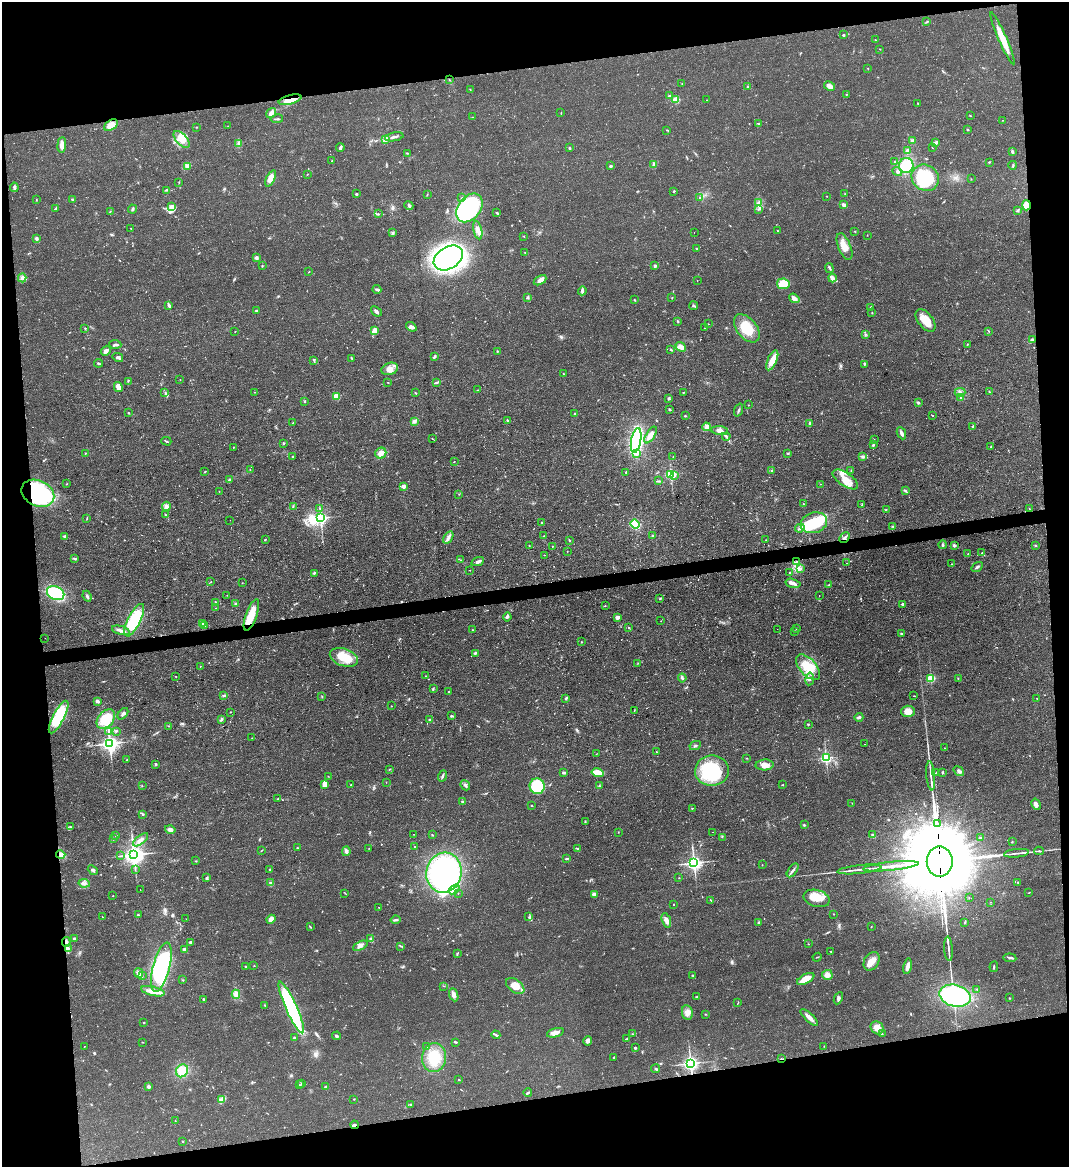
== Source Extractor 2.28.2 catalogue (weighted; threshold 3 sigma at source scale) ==
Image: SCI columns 130-4396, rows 1-4660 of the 4641 x 4660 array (HDU 1 of 3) = the unmasked area's bounding box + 8 px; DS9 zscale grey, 4 x 4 block average (1 PNG px = mean of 4 x 4 image px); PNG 1071 x 1169 px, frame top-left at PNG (2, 2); each listed source drawn as its Kron ellipse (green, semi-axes under 4 px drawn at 4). Shown black and unused: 18% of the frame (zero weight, under 3 of 4 exposures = <1% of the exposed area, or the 3 px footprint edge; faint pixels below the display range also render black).
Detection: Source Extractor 2.28.2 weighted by HDU 2 'WHT'. Background 0.0603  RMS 0.0071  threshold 0.0321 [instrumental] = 3 sigma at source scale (4.5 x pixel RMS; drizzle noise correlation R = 1.50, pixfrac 1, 0.05/0.05 arcsec/px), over >= 5 px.
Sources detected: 674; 4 too faint to see at this stretch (4 x 4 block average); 10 inside a brighter object's white glare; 6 cosmic-ray / hot-pixel residue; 3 long thin detections or spike segments (spike, bleed or trail) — neither listed nor drawn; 5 coinciding with a brighter row at this scale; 33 inside a brighter listed object's ellipse — not listed separately; of the other 613, all 500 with FLUX_AUTO >= 1.29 (the completeness limit of this list) listed and drawn (113 fainter detections not listed), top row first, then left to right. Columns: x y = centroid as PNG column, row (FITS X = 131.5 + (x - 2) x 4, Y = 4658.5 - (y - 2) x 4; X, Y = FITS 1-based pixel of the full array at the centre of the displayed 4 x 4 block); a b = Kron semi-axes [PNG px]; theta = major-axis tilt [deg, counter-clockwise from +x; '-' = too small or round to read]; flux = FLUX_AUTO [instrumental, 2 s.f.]
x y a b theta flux
927 22 4 2 - 4.2
843 35 2 2 - 5.3
1002 38 28 3 -66 90
875 40 2 2 - 2.4
880 49 2 2 - 2
868 68 2 2 - 1.7
449 80 2 2 - 2.2
682 84 2 2 - 2.3
747 86 2 2 - 3.1
829 86 6 3 -27 21
470 89 3 2 - 1.5
846 94 2 2 - 2.1
669 96 2 2 - 17
290 100 12 4 15 60
676 100 2 2 - 180
707 100 2 2 - 1.7
918 103 2 2 - 2.5
271 113 5 4 - 23
561 113 3 2 - 2.1
970 116 2 2 - 2.1
472 117 3 2 - 1.5
277 119 6 2 9 5.1
1002 120 2 2 - 1.5
758 123 3 2 - 2.8
111 125 8 4 33 44
228 126 2 2 - 1.4
196 127 2 2 - 1.7
967 129 2 2 - 4.2
667 130 3 2 - 2.8
394 137 9 2 11 13
182 139 10 5 -47 40
386 139 3 2 - 5.2
912 141 4 2 - 14
935 143 3 2 - 28
238 144 3 2 - 4
62 145 8 3 84 26
340 148 4 2 - 8.6
569 148 2 2 - 4.9
932 148 2 2 - 1.4
907 151 3 2 - 18
1012 151 3 2 - 7.2
407 153 4 2 - 3.3
332 160 2 2 - 1.8
895 161 3 2 - 3
989 162 3 2 - 2.9
653 164 4 2 - 6.4
906 165 8 7 - 140
1013 165 4 2 - 3.3
188 166 3 2 - 4.6
610 166 2 2 - 7.2
897 172 5 4 - 10
307 174 2 2 - 2.5
271 178 9 4 66 39
925 178 14 12 -33 280
971 179 2 2 - 1.7
179 183 2 2 - 2.1
14 187 5 2 - 10
167 190 3 2 - 5.2
674 191 2 2 - 5.6
356 194 2 2 - 15
845 194 2 2 - 2.8
427 195 2 2 - 2
827 196 2 2 - 1.6
462 198 3 2 - 3.4
700 198 3 2 - 3.8
72 199 2 2 - 6.2
36 200 2 2 - 2.5
758 203 2 2 - 2.6
409 205 5 2 - 8.7
844 205 4 2 - 13
1026 205 5 4 - 47
171 207 4 4 - 17
469 208 16 11 52 710
55 209 3 2 - 4.7
132 209 4 2 - 6.7
758 209 2 2 - 1.7
1018 210 3 2 - 4.5
110 211 2 2 - 2.3
497 213 3 2 - 4.5
378 214 3 2 - 2.9
131 228 2 2 - 3.1
478 230 9 3 -78 19
778 231 2 2 - 1.6
855 231 2 2 - 1.9
393 233 3 2 - 2.5
694 233 2 2 - 4.7
867 235 2 2 - 1.9
524 236 2 2 - 1.9
37 238 4 3 - 8.4
844 247 14 6 -67 51
697 248 2 2 - 3.5
525 253 2 2 - 1.4
256 258 4 3 - 8.9
448 258 16 11 32 1100
262 266 3 2 - 2.4
655 266 3 2 - 9
829 268 5 2 - 5.9
309 272 2 2 - 1.7
22 278 4 2 - 8.6
832 278 4 3 - 25
540 280 7 4 30 22
697 280 2 2 - 6.5
783 284 6 5 - 87
377 289 4 2 - 7.3
582 291 4 3 - 8.6
527 298 3 2 - 3.1
672 298 3 2 - 2
794 298 6 3 -37 26
634 300 3 2 - 2.8
169 305 4 2 - 14
694 306 4 2 - 4.4
871 307 3 2 - 3.5
256 311 2 2 - 3.9
376 311 6 3 -40 11
872 313 2 2 - 2.6
678 321 3 2 - 4.7
925 321 13 7 -52 65
708 324 2 2 - 1.5
411 327 6 4 -36 18
704 328 2 2 - 2.9
747 328 16 10 -51 130
85 329 3 2 - 2.5
235 331 2 2 - 1.6
374 331 3 2 - 53
989 331 3 2 - 2.6
865 334 3 2 - 5.3
1032 340 3 3 - 10
115 344 6 3 -4 9.9
967 344 2 2 - 2.3
681 347 6 4 -42 26
671 350 3 2 - 4.6
106 351 5 3 - 18
497 351 2 2 - 2.5
118 357 5 2 - 9.3
434 357 4 2 - 8.4
352 358 3 2 - 5.4
772 360 11 4 66 54
314 361 3 2 - 3.8
99 363 4 2 - 4.3
864 364 3 2 - 4.4
390 369 9 6 19 35
563 374 2 2 - 2
180 379 2 2 - 2
128 381 2 2 - 2.7
388 383 2 2 - 1.6
436 383 4 2 - 6.1
118 387 5 3 - 45
478 390 2 2 - 3.5
989 391 2 2 - 1.7
255 392 2 2 - 1.4
683 392 2 2 - 2.5
960 392 5 2 - 7.6
165 393 2 2 - 2.2
416 393 3 2 - 2.8
337 396 3 2 - 76
669 398 3 2 - 3.3
960 398 2 2 - 2
304 401 2 2 - 9.2
918 403 4 2 - 5.8
748 405 2 2 - 2.1
670 410 3 2 - 2.5
738 410 7 2 69 6.9
128 413 2 2 - 3.4
574 414 3 2 - 2.9
933 415 3 2 - 2.4
685 416 3 2 - 3.5
507 420 2 2 - 4.7
414 421 3 2 - 15
293 423 2 2 - 1.5
810 423 3 2 - 4.9
973 426 3 2 - 6.4
706 427 4 2 - 8.5
720 431 8 4 -6 22
901 433 6 3 -64 15
651 435 9 4 58 30
726 436 4 3 - 8.1
432 439 2 2 - 1.6
636 440 12 5 80 650
874 440 2 2 - 1.4
166 441 5 2 - 5
283 443 2 2 - 5.1
873 445 3 2 - 5.1
233 447 2 2 - 2.8
991 447 3 2 - 3.7
85 453 2 2 - 3.4
381 453 6 5 - 27
788 453 3 2 - 3.4
636 454 2 2 - 11
673 456 2 2 - 3
863 456 2 2 - 2.1
293 457 2 2 - 3.6
454 461 2 2 - 1.5
250 469 2 2 - 2
772 470 2 2 - 8.7
205 471 2 2 - 2.5
851 471 2 2 - 2.1
626 472 2 2 - 10
671 474 2 2 - 590
675 475 2 2 - 2.6
229 479 3 2 - 4.1
845 479 14 6 -34 55
659 481 4 2 - 4.9
66 484 2 2 - 1.3
820 484 2 2 - 2.1
403 486 2 2 - 72
219 491 2 2 - 1.3
905 491 4 2 - 6.2
38 493 17 12 -25 640
459 494 2 2 - 2.1
803 504 2 2 - 2
862 505 3 2 - 2.5
166 506 4 4 - 17
293 506 3 2 - 2.1
319 508 2 2 - 2.5
1029 508 2 2 - 1.6
886 509 2 2 - 2
166 515 2 2 - 2.2
321 518 2 2 - 1300
87 519 2 2 - 1.4
230 520 2 2 - 2.1
542 522 2 2 - 2.1
814 523 13 10 19 160
635 524 5 4 - 180
893 526 3 2 - 4.3
800 528 5 3 - 11
544 536 2 2 - 2.3
652 536 3 2 - 4.3
65 537 4 3 - 6.9
448 537 7 3 58 14
845 537 6 2 48 10
265 540 3 2 - 2.7
570 540 2 2 - 3.1
766 540 2 2 - 2
942 545 4 2 - 6.3
954 545 3 3 - 9.1
1035 545 3 2 - 4
529 546 2 2 - 1.8
552 546 2 2 - 1.6
567 551 2 2 - 1.7
982 553 2 2 - 2.4
968 554 3 2 - 2.5
544 555 2 2 - 1.5
74 558 3 3 - 5.8
460 560 2 2 - 1.5
797 561 3 2 - 2.1
478 562 6 3 24 14
847 563 2 2 - 1.8
952 564 2 2 - 1.9
977 567 6 2 34 8.1
800 569 3 2 - 5.8
470 570 2 2 - 1.9
314 573 4 2 - 5.5
790 573 3 2 - 3.8
211 582 2 2 - 2.3
242 583 2 2 - 1.3
793 583 7 3 -14 21
829 585 3 2 - 2.6
56 593 9 6 -24 240
227 595 2 2 - 1.3
87 596 5 3 - 8.5
819 596 2 2 - 2.4
660 599 3 2 - 1.8
216 602 2 2 - 5.1
235 603 3 2 - 5.1
903 604 2 2 - 14
605 606 2 2 - 1.7
216 608 2 2 - 2.2
251 615 17 5 70 94
507 617 4 3 - 8
617 618 4 3 - 11
134 620 18 6 63 250
661 621 2 2 - 1.4
202 624 4 2 - 4.1
204 625 2 2 - 2.2
629 628 3 2 - 2.6
777 629 2 2 - 1.5
796 629 2 2 - 1.6
121 630 9 3 -15 17
473 630 2 2 - 2
795 631 2 2 - 1.6
901 634 2 2 - 5.8
45 638 2 2 - 1.7
581 642 2 2 - 3.6
475 653 2 2 - 19
344 657 14 8 -19 110
638 663 2 2 - 1.3
200 666 2 2 - 1.4
808 667 15 8 -47 94
426 676 2 2 - 2.8
176 677 2 2 - 2.1
682 678 4 2 - 7.6
931 678 2 2 - 390
810 679 6 3 81 11
958 679 2 2 - 2.5
433 689 4 2 - 4.4
449 692 2 2 - 5.2
223 696 4 2 - 6.6
914 696 2 2 - 1.6
322 697 2 2 - 2.2
565 698 3 2 - 4.7
1037 698 2 2 - 1.3
97 701 3 3 - 11
391 706 2 2 - 2.2
634 710 2 2 - 1.7
908 711 7 5 2 47
230 712 2 2 - 1.6
123 714 6 3 50 11
451 716 3 2 - 2.4
59 717 18 5 62 260
859 717 4 2 - 11
106 719 11 7 47 140
221 720 3 3 - 5.1
430 720 4 2 - 6.4
808 724 2 2 - 3.4
168 726 2 2 - 2
108 731 4 2 - 4.8
116 731 2 2 - 3.4
252 738 2 2 - 2
110 743 3 3 - 2200
865 744 2 2 - 1.8
695 746 6 2 27 6.2
945 748 2 2 - 1.4
656 752 2 2 - 1.6
596 754 2 2 - 1.5
747 758 2 2 - 1.8
826 758 2 2 - 820
127 759 2 2 - 2.3
156 764 3 2 - 4.6
765 765 9 5 2 31
389 769 2 2 - 2.3
712 770 17 15 8 320
959 771 6 4 -38 14
942 772 3 2 - 3.9
564 773 4 2 - 7.7
598 773 6 3 -14 76
936 773 2 2 - 4.3
328 776 2 2 - 1.4
442 776 5 2 - 9.3
931 776 15 2 -85 20
386 782 2 2 - 1.4
325 784 4 3 - 30
351 785 4 2 - 2.6
465 785 5 3 - 12
783 785 2 2 - 4.8
142 786 2 2 - 1.4
537 786 8 7 - 210
599 786 3 2 - 3.2
278 799 2 2 - 3.2
463 802 4 2 - 9.4
852 803 2 2 - 1.3
1036 804 6 3 -60 16
531 806 2 2 - 2.1
692 808 2 2 - 4.5
143 814 3 2 - 5.3
585 821 2 2 - 2.5
937 823 2 2 - 77
804 825 3 2 - 4.3
71 827 3 2 - 4.6
170 829 5 3 - 16
618 832 2 2 - 1.3
713 832 2 2 - 1.6
414 834 2 2 - 1.6
115 835 2 2 - 2.2
432 835 2 2 - 2.4
873 835 3 2 - 4.8
722 837 2 2 - 1.4
980 838 3 2 - 5.6
113 839 2 2 - 3.1
141 840 9 3 38 19
1012 842 2 2 - 3.2
414 846 2 2 - 5.3
297 848 3 2 - 4.5
369 848 2 2 - 1.3
578 849 2 2 - 5.6
262 850 3 2 - 2.1
346 851 5 3 - 9.2
1039 851 5 2 - 5.6
1017 853 12 2 6 16
61 855 5 4 - 22
134 855 4 3 - 3200
121 856 2 2 - 2.4
567 858 4 2 - 4.3
196 861 2 2 - 1.4
940 861 15 13 -90 97000
694 863 3 3 - 1900
762 865 2 2 - 1.4
891 866 28 2 6 70
135 869 2 2 - 1.9
270 869 2 2 - 12
859 869 22 2 6 24
93 870 5 3 - 8.3
793 870 8 2 53 12
444 873 20 17 76 1000
207 878 2 2 - 12
679 878 2 2 - 1.4
270 882 3 2 - 4.3
84 883 5 2 - 11
1018 883 3 2 - 1.5
140 889 2 2 - 94
454 889 6 3 37 13
1029 892 2 2 - 1.9
345 893 3 2 - 2.4
458 894 2 2 - 1.4
594 895 4 3 - 20
113 896 2 2 - 2.5
817 898 13 8 -15 86
969 898 2 2 - 1.4
711 900 3 2 - 3.2
991 902 2 2 - 1.5
673 904 2 2 - 3.3
379 907 2 2 - 1.7
834 914 2 2 - 4.5
138 915 2 2 - 7.7
102 917 2 2 - 1.4
529 917 2 2 - 3.5
186 919 2 2 - 2.3
271 919 4 4 - 23
396 920 5 2 - 6.5
666 920 7 3 -71 24
759 922 3 2 - 3.8
965 922 4 2 - 3.6
310 927 2 2 - 2.9
871 927 2 2 - 2.2
74 938 4 2 - 6.5
371 938 3 3 - 8.2
66 942 5 3 - 11
190 942 3 2 - 6.7
808 944 2 2 - 1.4
360 946 8 3 26 15
400 946 2 2 - 3.1
68 949 3 2 - 4.1
184 949 3 2 - 9.7
948 949 12 2 -86 15
831 951 2 2 - 1.8
457 953 3 2 - 3.6
817 957 4 2 - 2.1
1010 958 6 2 -7 9.2
872 961 10 7 58 44
246 966 2 2 - 2.9
254 966 2 2 - 1.5
907 966 8 3 79 24
161 967 25 8 75 490
994 967 5 2 - 4.7
138 973 5 4 - 14
142 975 3 2 - 4.2
692 975 4 2 - 3.3
827 975 5 5 - 24
806 979 9 4 27 56
183 980 2 2 - 1.5
444 986 2 2 - 2
515 986 10 6 -37 42
977 989 3 2 - 3.1
153 991 12 4 -13 46
236 994 4 3 - 35
454 995 7 4 -68 21
955 996 16 11 -14 500
697 997 3 2 - 4.1
838 998 6 4 62 11
1009 998 2 2 - 1.6
203 999 2 2 - 5.5
738 1002 4 2 - 2.9
265 1005 3 2 - 3.6
291 1007 28 5 -66 560
687 1012 7 5 -81 27
705 1014 3 2 - 2.6
809 1017 11 3 -44 28
144 1023 2 2 - 2.1
877 1028 7 6 - 45
555 1033 9 4 16 25
633 1034 2 2 - 2.1
882 1034 2 2 - 2.8
496 1035 4 2 - 6.7
337 1036 4 2 - 7.8
294 1038 2 2 - 5.1
626 1039 3 2 - 4.3
588 1041 5 4 - 13
143 1042 2 2 - 1.4
456 1042 2 2 - 3.4
84 1046 2 2 - 2.1
824 1046 2 2 - 1.4
426 1047 2 2 - 2.2
635 1048 2 2 - 6.2
434 1058 14 12 84 110
614 1058 3 2 - 6.9
781 1059 3 2 - 5.5
691 1063 3 2 - 1800
656 1069 4 2 - 4.3
182 1071 7 6 - 35
459 1080 2 2 - 3.7
302 1084 3 2 - 3
300 1085 2 2 - 2.2
149 1087 2 2 - 12
325 1087 3 2 - 6.8
528 1093 4 2 - 5.7
354 1099 2 2 - 2.1
221 1100 3 2 - 6.1
411 1105 3 2 - 3.4
175 1121 2 2 - 1.6
355 1125 4 2 - 9.1
183 1141 2 2 - 3.5
Overlapping masked pixels (flux is a lower limit): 11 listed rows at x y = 290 100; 1026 205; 38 493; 845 537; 251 615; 937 823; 61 855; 940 861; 66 942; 781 1059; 355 1125
Diffuse or blended objects may show on this block-average render without a row.